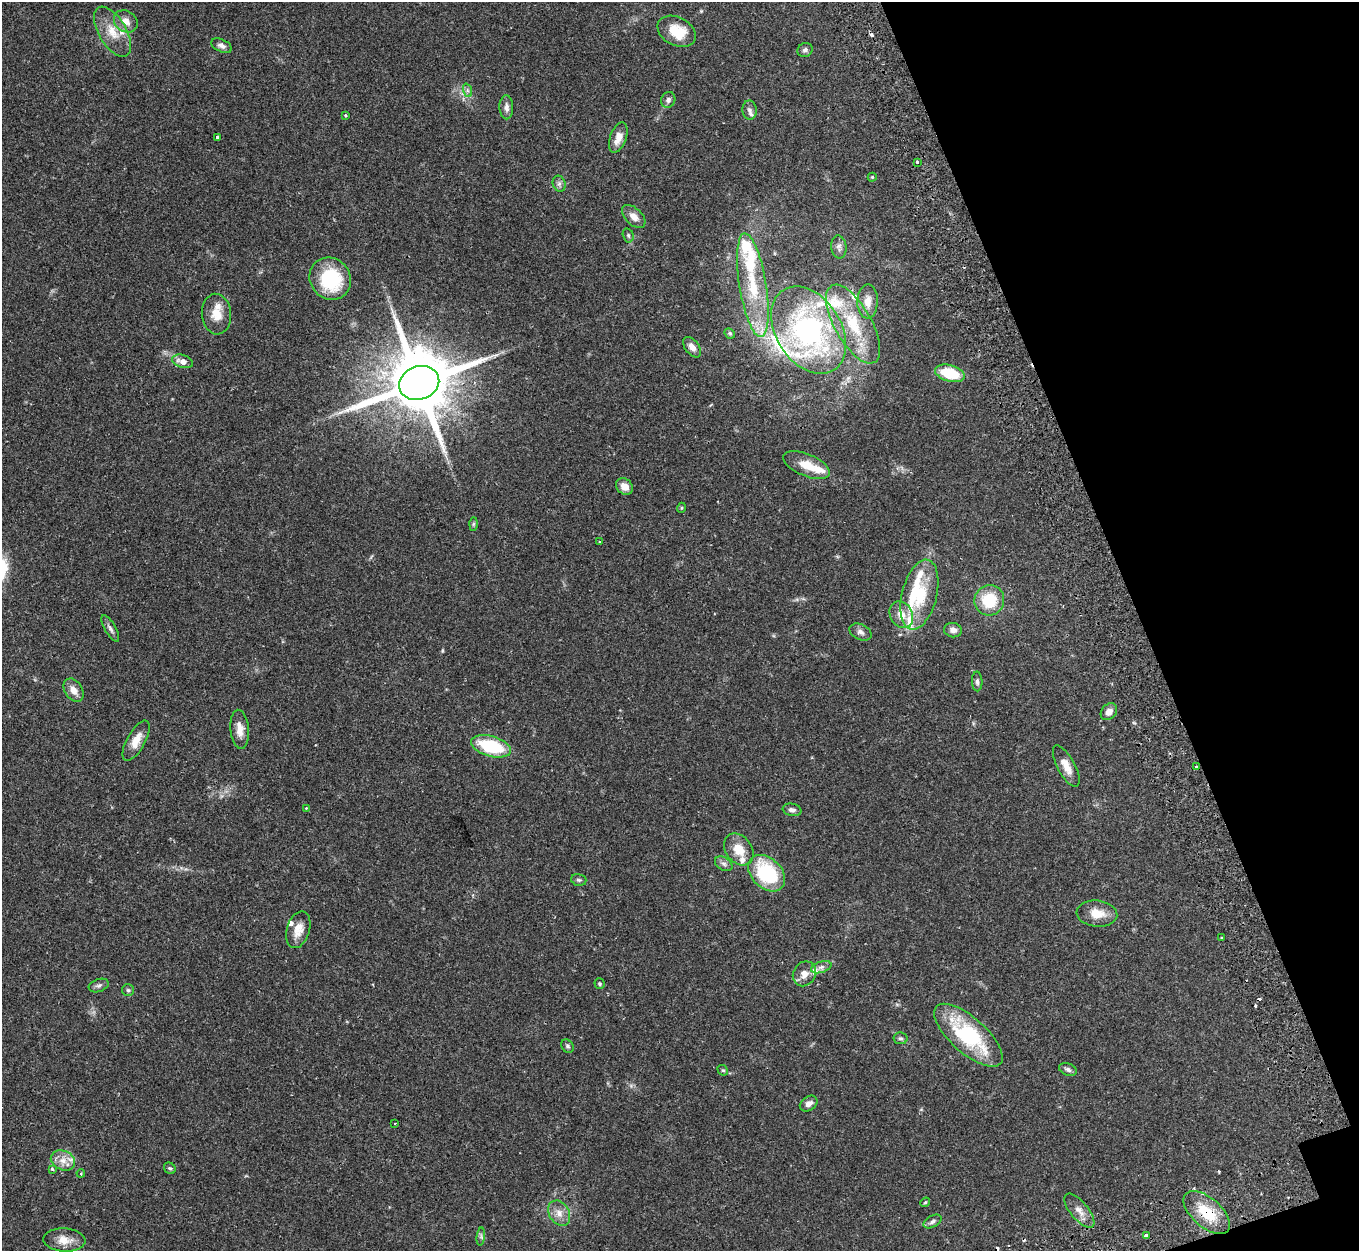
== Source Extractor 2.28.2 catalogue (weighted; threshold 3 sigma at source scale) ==
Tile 12 of 4 x 4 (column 4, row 3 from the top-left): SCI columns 4142-5498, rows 1433-2681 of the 5572 x 5527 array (HDU 1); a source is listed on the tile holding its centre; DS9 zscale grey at full resolution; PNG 1361 x 1253 px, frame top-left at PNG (2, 2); each listed source drawn as its Kron ellipse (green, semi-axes under 4 px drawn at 4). Shown black and unused: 17% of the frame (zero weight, under 2 of 3 exposures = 4% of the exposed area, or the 3 px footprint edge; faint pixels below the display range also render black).
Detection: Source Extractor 2.28.2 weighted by HDU 2 'WHT'; one run over the whole footprint, this tile lists its part. Background 0.082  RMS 0.0059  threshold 0.0265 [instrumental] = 3 sigma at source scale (4.5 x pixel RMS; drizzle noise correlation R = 1.50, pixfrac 1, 0.05/0.05 arcsec/px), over >= 5 px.
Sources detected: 103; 1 inside a brighter object's white glare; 6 cosmic-ray / hot-pixel residue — neither listed nor drawn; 15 inside a brighter listed object's ellipse — not listed separately; the other 81 listed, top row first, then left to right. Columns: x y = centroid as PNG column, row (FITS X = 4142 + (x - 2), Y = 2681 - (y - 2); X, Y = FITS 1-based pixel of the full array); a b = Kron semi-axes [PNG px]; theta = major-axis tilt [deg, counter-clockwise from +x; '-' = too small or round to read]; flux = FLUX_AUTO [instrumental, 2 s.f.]
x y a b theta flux
126 21 13 10 -36 5
677 31 20 14 -28 15
112 32 28 13 -59 12
221 46 11 6 -24 2.2
805 50 8 6 29 1.7
467 90 7 4 -72 1.3
668 100 8 7 - 1.9
506 107 12 7 -88 2.9
749 110 9 7 -88 1.9
345 115 3 2 - 0.66
218 137 4 3 - 1.4
618 138 16 8 70 6.4
917 162 3 3 - 0.9
872 177 4 4 - 0.63
559 184 8 6 -71 1.7
634 217 14 8 -44 4.3
628 235 7 5 -75 1.1
839 247 11 7 -84 2.4
330 279 22 20 -52 38
753 285 52 13 -81 30
868 301 17 10 89 6.6
217 314 20 14 -85 9.1
853 324 44 18 -61 30
809 330 47 32 -57 120
730 333 6 4 -45 0.88
692 347 12 7 -52 3.5
183 361 11 6 -16 4.2
950 373 15 8 -15 21
419 383 20 16 20 6000
807 465 25 11 -23 11
624 487 9 7 -40 5
681 508 5 3 - 0.55
474 524 7 4 89 0.99
600 541 4 3 - 0.69
919 595 36 17 76 27
989 600 15 15 - 20
901 615 14 11 -63 6.4
110 628 15 5 -59 2.2
953 630 9 7 -8 3.3
860 632 11 7 -27 2.5
977 681 10 5 -89 1.5
73 690 12 8 -57 4.8
1109 712 9 7 47 3.4
240 729 20 9 -85 5.5
136 741 22 9 61 7.1
491 746 21 10 -15 34
1066 766 23 8 -61 6.7
1196 766 3 2 - 0.48
306 808 3 2 - 0.51
792 810 9 6 -11 2.2
739 849 17 13 -53 10
724 864 9 6 -30 1.8
767 873 21 15 -44 42
579 880 8 5 -15 1.1
1097 914 20 13 -6 8.9
298 930 19 11 73 6.8
1221 937 3 2 - 0.46
821 967 10 5 18 2.1
804 974 13 11 58 4.9
599 984 5 5 - 0.76
99 985 10 6 20 1.8
128 990 6 6 - 1
968 1035 43 17 -41 51
900 1038 7 6 - 1.3
567 1046 7 5 -51 1.2
1068 1069 9 6 -21 1.6
723 1070 5 5 - 0.88
809 1104 9 7 34 2.9
395 1123 2 2 - 0.58
63 1160 12 9 -24 5.4
170 1168 6 5 - 1.1
52 1169 4 3 - 1.2
81 1173 4 3 - 0.61
925 1202 5 4 - 0.68
1079 1211 21 9 -50 5.1
559 1213 13 10 -59 4.9
1207 1213 28 14 -41 18
933 1221 10 5 29 1.9
1146 1235 3 3 - 1.2
481 1237 9 3 85 1.1
64 1240 21 11 -3 7.3
Overlapping masked pixels (flux is a lower limit): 2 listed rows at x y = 419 383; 1207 1213